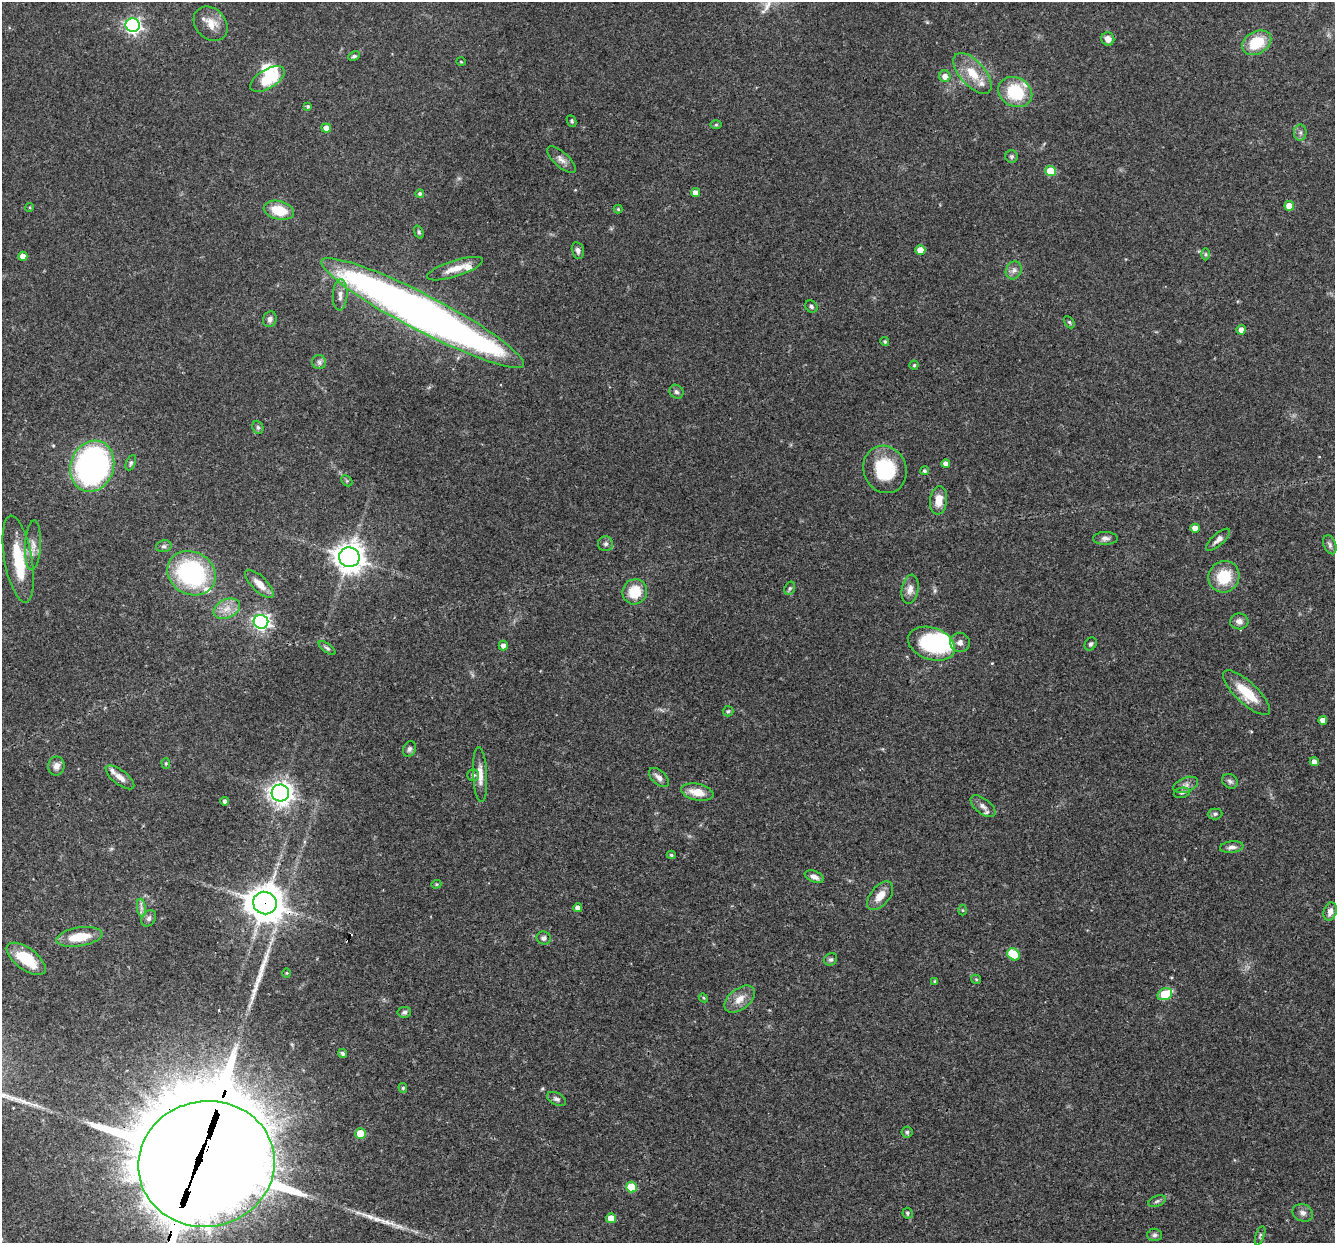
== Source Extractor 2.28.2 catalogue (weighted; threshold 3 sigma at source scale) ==
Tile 7 of 4 x 4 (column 3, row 2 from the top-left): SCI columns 2666-3998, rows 2739-3979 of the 5330 x 5347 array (HDU 1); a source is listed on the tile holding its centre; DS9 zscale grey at full resolution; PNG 1337 x 1245 px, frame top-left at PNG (2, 2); each listed source drawn as its Kron ellipse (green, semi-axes under 4 px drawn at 4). Shown black and unused: <1% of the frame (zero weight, under 3 of 4 exposures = <1% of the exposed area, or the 3 px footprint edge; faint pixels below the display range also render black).
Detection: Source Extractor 2.28.2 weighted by HDU 2 'WHT'; one run over the whole footprint, this tile lists its part. Background 0.0579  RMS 0.0032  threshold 0.0146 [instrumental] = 3 sigma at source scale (4.5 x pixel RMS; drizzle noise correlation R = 1.50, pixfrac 1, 0.05/0.05 arcsec/px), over >= 5 px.
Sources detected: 146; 1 too faint to see at this stretch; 5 inside a brighter object's white glare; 2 cosmic-ray / hot-pixel residue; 3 long thin detections or spike segments (spike, bleed or trail) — neither listed nor drawn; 8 inside a brighter listed object's ellipse — not listed separately; the other 127 listed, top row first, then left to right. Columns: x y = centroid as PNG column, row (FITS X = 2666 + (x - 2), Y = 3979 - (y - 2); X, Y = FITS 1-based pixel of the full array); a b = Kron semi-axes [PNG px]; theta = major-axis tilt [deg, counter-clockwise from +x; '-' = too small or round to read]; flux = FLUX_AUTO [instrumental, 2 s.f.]
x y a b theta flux
211 24 19 15 -46 4.4
133 25 7 7 - 95
1108 39 7 6 - 2.4
1257 43 15 11 29 11
354 56 6 4 26 0.64
461 62 4 3 - 0.27
973 73 25 12 -48 7.1
945 76 6 5 - 2.3
267 79 19 9 30 11
1015 92 18 14 -29 16
308 106 4 4 - 0.64
572 121 6 4 -66 0.47
716 125 6 4 1 0.41
326 128 5 4 - 2.3
1300 133 8 6 -90 1
1012 156 6 6 - 0.7
561 159 18 7 -42 2
1050 171 5 5 - 9.3
420 193 4 4 - 0.63
695 193 4 4 - 2.3
1289 206 5 5 - 4.8
30 207 4 3 - 0.34
618 209 4 4 - 0.32
279 210 15 9 -14 8.6
419 232 7 4 -69 0.51
578 250 8 6 -78 1.3
920 250 5 5 - 3.5
1205 254 6 4 90 0.52
23 256 4 4 - 2.7
455 269 29 8 18 4.8
1014 270 9 7 63 1.4
340 295 15 7 87 2.2
811 307 6 5 - 0.81
422 313 114 18 -27 290
270 319 8 6 71 1.3
1069 322 6 4 -60 0.54
1241 330 5 4 - 2.1
885 342 4 4 - 0.47
319 362 7 6 - 1
914 365 4 4 - 0.44
676 392 7 6 - 0.95
258 427 7 5 -68 0.62
131 463 8 4 66 0.67
946 464 4 4 - 1.6
92 466 26 21 70 99
885 469 24 21 -67 18
924 471 4 4 - 0.65
347 481 6 4 -44 0.45
939 500 14 8 83 3.8
1195 528 4 4 - 2.5
1105 538 12 6 0 1.3
1218 540 15 6 42 1.7
606 544 7 7 - 0.96
33 545 25 8 87 3.3
1330 545 10 6 -69 0.97
164 546 8 6 13 0.83
349 557 10 10 - 410
18 559 44 14 -80 13
191 573 25 21 -29 43
1224 577 16 15 - 11
259 584 18 7 -45 3.4
790 588 7 5 71 0.56
910 589 15 8 80 2.2
635 592 13 12 - 8.7
227 609 14 9 25 3.4
1239 621 9 8 - 1.6
261 622 7 7 - 110
960 642 10 9 - 1.7
931 644 24 16 -19 27
1091 644 7 5 53 0.72
503 645 5 4 - 1.6
327 648 10 4 -37 0.73
1247 693 30 10 -43 9.8
728 711 5 5 - 0.46
1323 720 4 4 - 2
409 749 8 6 66 0.85
1314 762 4 4 - 1.7
166 763 5 4 - 0.43
56 766 9 8 - 1.9
473 775 6 6 - 1
480 775 27 7 -87 3.5
120 777 17 7 -38 2.4
659 777 12 7 -42 1.7
1230 781 8 6 -34 1
1186 785 13 7 20 1.6
697 792 16 8 -11 4.9
280 793 9 8 - 240
1182 793 8 5 11 0.68
225 801 4 3 - 0.78
983 806 14 7 -38 1.9
1215 814 7 5 2 0.74
1232 847 12 6 7 1.4
671 855 4 4 - 0.45
814 877 10 5 -22 1.7
436 884 5 4 - 0.39
880 896 17 9 50 3.8
265 903 12 11 - 690
141 908 9 4 -82 1
578 908 4 4 - 1.8
962 910 5 3 - 0.31
1330 911 9 6 73 1.9
149 918 9 6 55 0.98
79 937 23 9 9 7.9
544 938 7 6 - 1.1
1014 954 6 5 - 8.2
26 959 23 10 -36 11
831 959 7 6 - 0.75
286 973 5 3 - 0.28
976 979 5 4 - 0.4
935 981 3 3 - 0.43
1165 994 7 5 25 12
703 998 5 4 - 0.35
740 999 17 10 38 3.7
404 1012 7 5 8 0.81
342 1053 5 4 - 0.59
403 1088 5 4 - 0.53
556 1099 10 6 -28 1
907 1132 5 5 - 0.64
360 1134 5 5 - 8.1
206 1164 68 63 10 7100
631 1187 5 5 - 11
1157 1201 9 5 22 0.79
908 1213 5 5 - 0.61
1303 1213 10 8 -23 1.5
611 1218 5 5 - 3.7
1155 1235 7 6 - 0.86
1260 1236 10 4 71 0.59
Overlapping masked pixels (flux is a lower limit): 2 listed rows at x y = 265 903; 206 1164